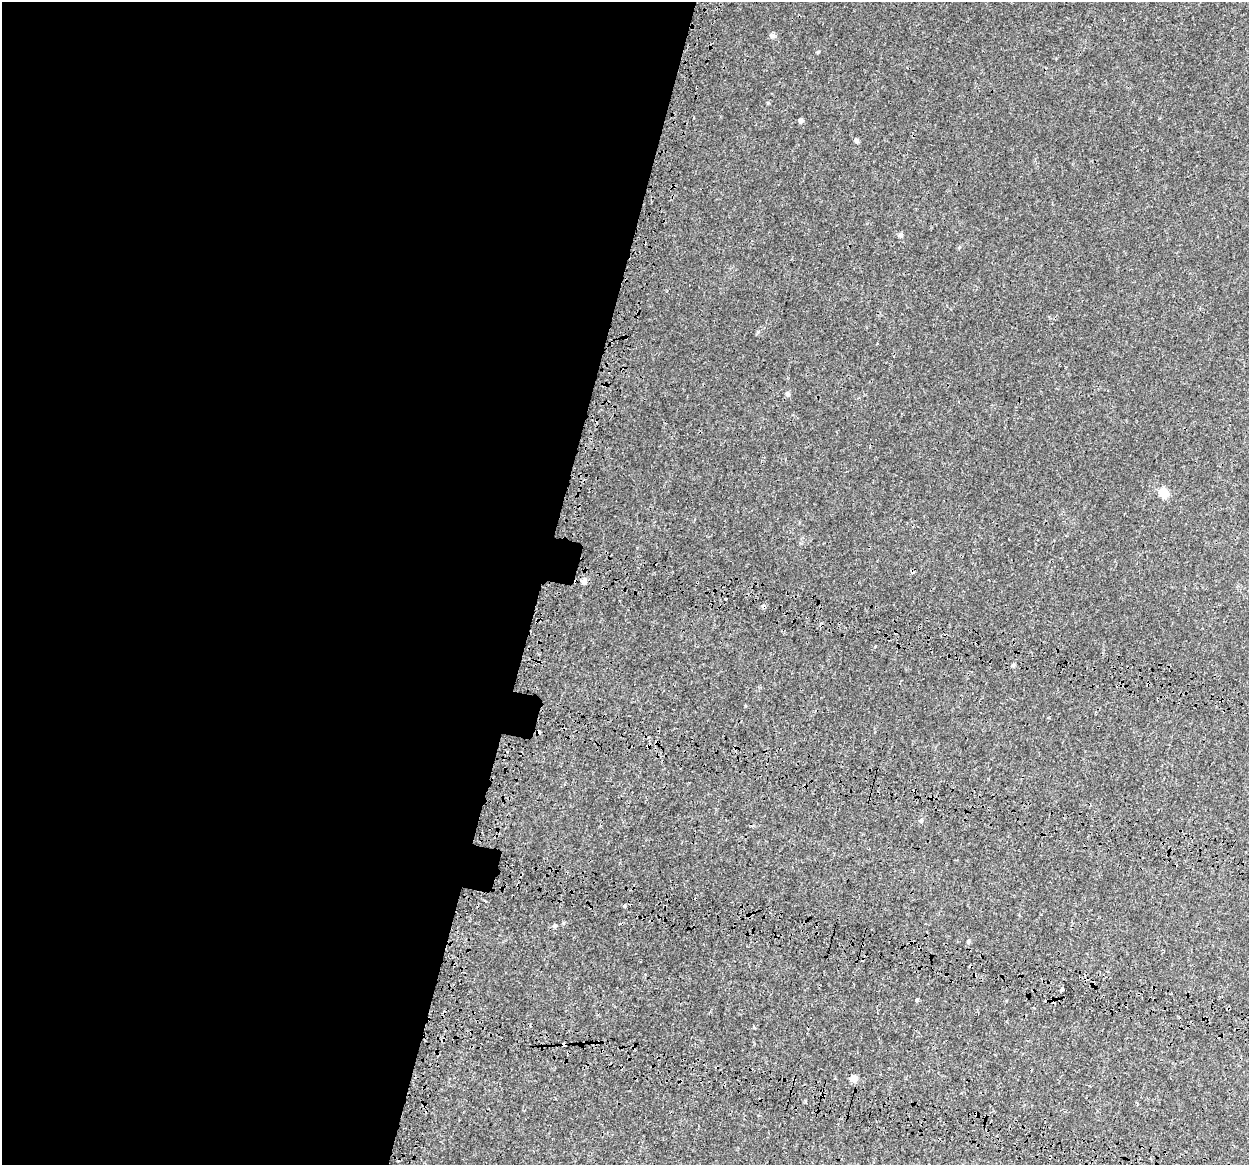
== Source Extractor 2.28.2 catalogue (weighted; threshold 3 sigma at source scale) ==
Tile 5 of 4 x 4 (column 1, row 2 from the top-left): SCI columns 176-1422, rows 2923-4085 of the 5331 x 5784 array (HDU 1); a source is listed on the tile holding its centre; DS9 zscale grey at full resolution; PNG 1251 x 1167 px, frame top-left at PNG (2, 2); no overlay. Shown black and unused: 44% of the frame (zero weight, under 3 of 4 exposures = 17% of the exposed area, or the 3 px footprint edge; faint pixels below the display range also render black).
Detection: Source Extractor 2.28.2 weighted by HDU 2 'WHT'; one run over the whole footprint, this tile lists its part. Background 3.85e-04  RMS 0.0013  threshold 0.00571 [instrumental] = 3 sigma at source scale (4.5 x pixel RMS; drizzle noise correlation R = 1.50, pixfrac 1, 0.0396/0.0396 arcsec/px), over >= 5 px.
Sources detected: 22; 4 cosmic-ray / hot-pixel residue — not listed; the other 18 listed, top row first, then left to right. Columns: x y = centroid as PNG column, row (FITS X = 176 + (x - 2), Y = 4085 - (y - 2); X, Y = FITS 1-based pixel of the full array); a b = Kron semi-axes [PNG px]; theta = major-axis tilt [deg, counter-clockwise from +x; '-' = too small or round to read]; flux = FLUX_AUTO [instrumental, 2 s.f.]
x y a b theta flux
772 36 7 6 - 0.38
768 103 5 3 - 0.11
801 121 6 5 - 0.29
856 141 6 5 - 0.27
900 235 6 6 - 0.27
788 394 6 5 - 0.22
1164 493 11 9 -45 1.6
584 581 7 6 - 0.42
725 599 3 3 - 0.67
1013 665 5 5 - 0.19
921 820 6 5 - 0.22
625 906 4 4 - 0.16
554 926 5 5 - 0.21
968 941 6 4 69 0.18
1061 990 3 3 - 0.38
917 1000 4 3 - 0.33
564 1045 4 3 - 0.29
854 1079 9 7 -8 0.77
Overlapping masked pixels (flux is a lower limit): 1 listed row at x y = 564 1045
Unlisted compact peaks at least as high as the median listed source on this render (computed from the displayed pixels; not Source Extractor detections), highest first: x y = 818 52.